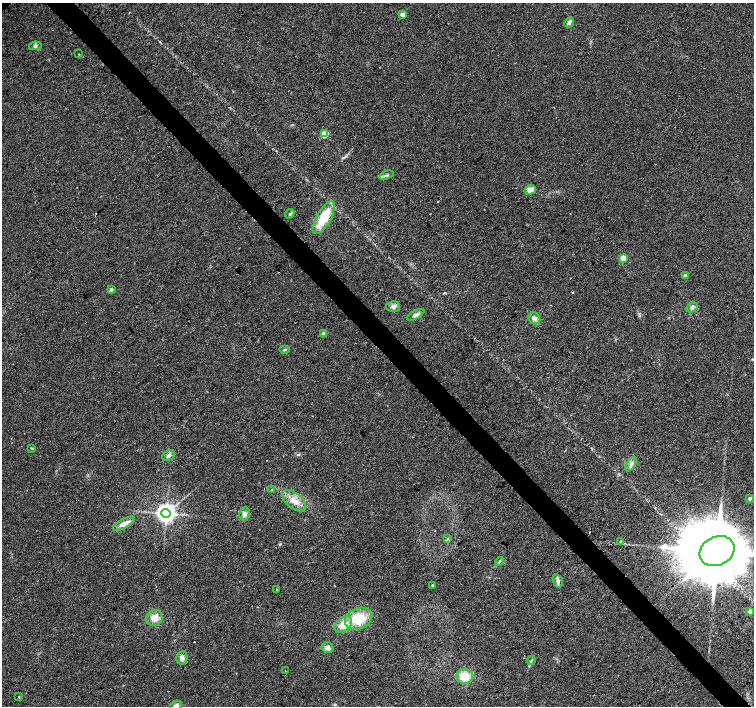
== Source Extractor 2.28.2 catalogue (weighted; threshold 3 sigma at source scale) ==
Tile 6 of 4 x 4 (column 2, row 2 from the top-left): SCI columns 1507-3010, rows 3028-4434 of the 6018 x 5989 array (HDU 1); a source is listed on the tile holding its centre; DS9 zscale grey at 2 x 2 block average (1 PNG px = mean of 2 x 2 image px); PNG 756 x 708 px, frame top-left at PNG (2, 3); each listed source drawn as its Kron ellipse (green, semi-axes under 4 px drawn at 4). Shown black and unused: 4% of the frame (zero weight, under 2 of 3 exposures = <1% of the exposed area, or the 3 px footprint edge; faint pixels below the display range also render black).
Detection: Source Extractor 2.28.2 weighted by HDU 2 'WHT'; one run over the whole footprint, this tile lists its part. Background 0.0386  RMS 0.0086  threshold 0.0389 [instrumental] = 3 sigma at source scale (4.5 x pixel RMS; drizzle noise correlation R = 1.50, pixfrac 1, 0.0396/0.0396 arcsec/px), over >= 5 px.
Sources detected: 49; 2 cosmic-ray / hot-pixel residue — neither listed nor drawn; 2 inside a brighter listed object's ellipse — not listed separately; the other 45 listed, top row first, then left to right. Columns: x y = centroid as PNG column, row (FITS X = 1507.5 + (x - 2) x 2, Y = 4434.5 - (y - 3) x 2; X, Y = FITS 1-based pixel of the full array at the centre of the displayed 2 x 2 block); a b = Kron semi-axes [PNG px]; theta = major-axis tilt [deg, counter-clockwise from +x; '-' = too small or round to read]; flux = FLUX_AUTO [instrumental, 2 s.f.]
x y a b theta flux
403 14 2 2 - 23
569 22 6 4 47 5.8
35 46 6 3 10 3.7
79 54 2 2 - 2.4
325 134 3 3 - 66
386 175 7 3 21 4.3
530 190 5 4 - 17
290 214 5 3 - 2.6
324 218 18 7 60 60
623 258 3 3 - 51
685 275 3 3 - 4
111 290 2 2 - 9
393 307 7 5 -2 7.1
692 307 6 4 29 5.2
416 315 9 4 29 7.3
534 318 6 5 - 7.8
324 334 2 2 - 18
284 350 5 2 - 1.5
31 448 4 2 - 1.4
169 455 7 4 30 6.6
631 464 8 4 60 6.5
272 490 3 2 - 2.2
750 498 2 2 - 7.7
294 501 14 7 -39 22
166 513 4 4 - 1300
244 514 6 5 - 7.4
124 524 12 4 28 17
447 539 4 2 - 1.9
620 541 3 3 - 2.6
717 551 18 14 25 27000
499 561 5 2 - 2.3
558 581 6 4 -72 6.1
432 585 2 2 - 3.4
276 590 2 2 - 2.6
750 611 2 2 - 15
154 618 8 8 - 19
359 619 14 10 24 61
343 625 10 6 37 26
328 648 6 5 - 10
182 658 6 5 - 7.9
531 660 4 2 - 2.4
285 671 2 2 - 1.2
465 676 8 7 - 33
19 697 3 2 - 1.2
176 706 6 5 - 7.7
Isophote crosses this tile's border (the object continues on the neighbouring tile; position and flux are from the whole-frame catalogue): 2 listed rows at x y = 717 551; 176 706